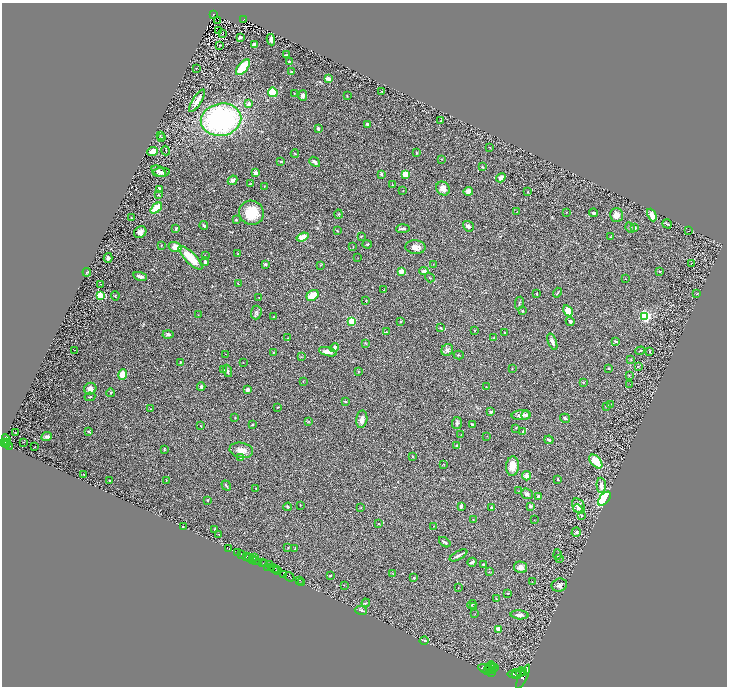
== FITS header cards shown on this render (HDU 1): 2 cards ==
NAXIS1  =                 1449
NAXIS2  =                 1368

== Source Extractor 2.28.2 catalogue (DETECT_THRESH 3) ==
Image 1449 x 1368 px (HDU 1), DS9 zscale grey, zoomed out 1/2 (1 PNG px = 2 x 2 image px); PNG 729 x 688 px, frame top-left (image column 1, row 1367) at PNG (2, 3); each listed source drawn as its Kron ellipse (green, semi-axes under 4 px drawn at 4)
Background 0.416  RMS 0.028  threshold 0.0851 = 3 sigma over >= 5 px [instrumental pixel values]
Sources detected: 317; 29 cannot appear on this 1/2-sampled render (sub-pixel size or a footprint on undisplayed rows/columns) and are neither listed nor drawn; the other 288 listed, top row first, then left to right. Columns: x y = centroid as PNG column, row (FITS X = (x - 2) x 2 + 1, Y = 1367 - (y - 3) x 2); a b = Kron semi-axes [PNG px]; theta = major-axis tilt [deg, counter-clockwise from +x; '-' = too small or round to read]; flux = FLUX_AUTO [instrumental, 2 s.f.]
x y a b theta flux
214 14 3 3 - 57
244 20 3 3 - 44
218 21 2 1 - 6.8
218 31 2 2 - 54
223 34 2 1 - 2.2
240 37 3 3 - 11
271 40 5 3 - 20
219 45 2 2 - 2.7
254 45 3 3 - 15
286 55 4 2 - 9.1
289 62 3 3 - 6.5
243 67 9 4 49 190
196 69 2 1 - 2
291 72 3 3 - 6.6
328 79 4 2 - 42
382 91 2 2 - 2.1
273 92 5 4 - 140
294 94 2 1 - 4.2
303 95 5 4 - 21
347 96 3 2 - 2.7
197 101 13 4 58 50
249 104 3 3 - 20
221 120 20 16 11 1300
441 121 2 1 - 3.3
368 124 3 3 - 18
318 129 3 3 - 13
160 135 3 2 - 3.6
162 138 4 2 - 3.9
490 147 3 2 - 3.2
153 151 6 4 22 24
166 151 5 3 - 4.6
416 153 3 2 - 2.8
295 154 4 2 - 4
442 159 3 2 - 1.9
281 161 3 3 - 4.9
315 162 6 3 -40 18
482 167 4 3 - 4.4
159 171 8 5 -32 24
161 172 8 4 4 19
256 173 2 2 - 100
381 174 4 3 - 7.3
405 174 3 2 - 250
501 178 5 3 - 38
232 180 5 3 - 14
250 184 3 3 - 3.3
392 185 2 2 - 3
264 186 2 2 - 2.3
159 189 2 2 - 73
443 189 7 6 - 32
403 190 2 1 - 2
468 191 4 4 - 39
528 192 3 2 - 2.8
158 195 2 2 - 12
156 208 6 3 42 120
517 212 3 2 - 2
566 212 2 2 - 1.6
251 213 12 12 - 130
593 213 4 3 - 13
339 214 4 3 - 4.6
616 215 7 6 - 31
652 215 7 4 -65 49
131 218 2 2 - 2.9
236 220 3 2 - 5.2
667 224 5 2 - 8
204 226 4 2 - 7.9
468 226 6 4 -39 20
630 228 5 4 - 7.8
634 228 2 2 - 56
176 229 3 2 - 10
403 229 7 2 4 16
337 230 2 2 - 5.1
688 231 2 1 - 2.4
140 232 6 5 - 26
361 236 2 2 - 4.5
302 237 6 4 19 48
611 237 3 2 - 3.9
367 244 4 3 - 5.8
161 245 3 2 - 4
175 247 6 5 - 50
353 247 2 1 - 2.7
415 247 10 7 -3 33
238 254 2 2 - 2.9
205 256 4 3 - 4.7
108 258 5 3 - 14
190 258 16 5 -45 120
358 258 2 2 - 1.9
205 261 4 3 - 9.5
265 264 3 2 - 9.9
433 264 2 1 - 1.7
691 264 2 1 - 31
320 265 2 2 - 2.8
401 271 4 4 - 32
424 271 4 3 - 25
87 272 4 2 - 6.4
659 272 3 2 - 2.3
140 276 7 3 -16 21
430 278 5 1 - 2.8
625 279 3 2 - 1.8
238 283 3 2 - 3
100 284 2 1 - 1.5
384 290 3 2 - 2
557 293 5 1 - 3.4
537 294 3 2 - 2.8
697 294 3 2 - 2.6
312 295 6 5 - 86
101 296 3 3 - 310
115 296 4 2 - 3.8
259 298 2 2 - 3.2
366 300 3 2 - 2.8
519 303 6 2 78 6.2
523 311 4 3 - 5.8
568 311 6 4 -59 89
256 313 7 5 86 12
198 315 2 2 - 1.8
645 316 3 3 - 1100
274 317 3 2 - 3.4
351 321 3 3 - 350
570 321 4 3 - 13
400 322 3 2 - 4.7
441 328 3 3 - 3.6
475 330 2 2 - 3.3
386 331 3 3 - 5.3
504 332 3 2 - 4
168 334 5 4 - 12
288 338 2 1 - 2.7
494 338 4 2 - 4.8
615 341 3 3 - 6
552 342 9 3 -69 15
366 344 4 2 - 2.8
334 348 5 4 - 21
74 350 2 1 - 1.7
447 350 6 5 - 19
640 351 5 2 - 5.7
649 351 2 2 - 5.9
328 352 9 4 -14 38
273 353 2 2 - 2
226 354 2 1 - 1.1
459 355 5 2 - 4.4
301 357 3 3 - 3.2
631 360 3 3 - 3.7
180 362 2 2 - 5.5
243 362 2 1 - 1.7
638 366 2 2 - 2
608 368 3 2 - 2.7
512 369 2 2 - 1.8
223 370 3 2 - 4.6
227 371 6 3 -72 13
358 372 3 2 - 3.1
123 375 5 4 - 82
629 375 3 3 - 3.3
303 381 3 2 - 2.5
583 382 3 2 - 3.2
630 384 2 2 - 1.5
201 387 4 3 - 15
486 387 4 2 - 2.8
90 389 6 5 - 31
247 390 3 3 - 21
111 393 4 3 - 6.2
90 397 5 2 - 4.9
345 402 3 2 - 5.5
611 404 2 2 - 1.7
606 406 3 2 - 3.9
277 407 3 2 - 2.2
150 409 2 1 - 1.7
491 412 4 3 - 8.7
521 415 10 5 2 24
526 415 5 4 - 9
235 418 2 2 - 4.1
565 418 5 3 - 15
362 419 9 5 82 27
308 421 3 2 - 3.9
457 423 6 5 - 12
252 425 3 2 - 5.1
473 425 4 2 - 10
201 426 4 2 - 3.7
516 428 3 2 - 2.2
89 432 3 2 - 6.7
523 432 4 2 - 6.4
16 433 2 1 - 1.9
461 434 3 2 - 1.6
487 436 2 2 - 2.2
46 437 5 4 - 11
6 439 5 3 - 620
549 440 4 2 - 11
3 442 4 2 - 940
24 442 2 1 - 52
7 443 2 1 - 91
7 445 3 2 - 350
457 445 2 2 - 15
9 446 3 2 - 260
35 447 3 1 - 1.4
164 449 3 2 - 6.3
241 450 12 7 -11 55
241 457 2 2 - 30
413 457 2 2 - 2.9
596 461 8 5 -48 120
443 464 3 2 - 2.8
512 466 10 6 86 63
83 474 2 1 - 1.4
526 476 4 4 - 34
558 479 3 2 - 5.4
110 480 3 2 - 3.4
166 480 2 2 - 2.1
601 485 8 4 -87 26
226 486 5 2 - 6.1
256 488 2 2 - 3.4
518 491 3 2 - 2.6
527 494 6 5 - 20
539 497 3 3 - 25
604 499 8 4 50 400
207 500 3 2 - 3.9
300 505 2 2 - 3.4
461 506 4 3 - 16
531 506 2 2 - 41
579 506 8 6 -56 35
288 507 4 3 - 5.6
491 507 2 2 - 21
361 508 3 2 - 2.3
578 509 5 4 - 18
582 515 4 3 - 5.1
473 519 2 2 - 2
534 520 2 1 - 1.4
379 524 2 2 - 14
434 526 2 2 - 2
183 527 2 1 - 2.4
215 529 3 2 - 4.6
576 532 5 4 - 8.5
219 535 4 2 - 2.4
445 542 6 2 -37 8.6
288 548 3 2 - 3
229 549 4 1 - 33
295 549 3 2 - 5.7
238 553 2 1 - 250
242 555 2 2 - 530
458 555 10 3 28 19
557 555 5 3 - 6.5
246 556 4 2 - 120
254 557 2 1 - 260
250 558 3 1 - 82
559 558 3 2 - 1.8
252 560 2 1 - 42
255 561 3 1 - 590
472 562 4 3 - 17
263 563 4 2 - 660
264 564 3 2 - 420
269 564 3 2 - 600
483 565 4 3 - 8.9
268 567 4 2 - 310
271 567 2 1 - 400
521 567 7 5 -12 31
275 568 4 2 - 960
276 570 2 1 - 350
278 570 3 2 - 460
489 572 2 2 - 1.8
284 574 3 2 - 680
393 574 3 2 - 2.1
330 575 3 2 - 4.4
289 577 5 2 - 680
414 578 4 3 - 7.3
300 580 3 1 - 160
532 582 2 1 - 1.7
301 583 2 1 - 29
344 585 3 2 - 3.4
559 585 8 6 20 21
458 587 2 1 - 2.2
508 593 2 2 - 3.1
496 598 3 2 - 2.4
366 603 4 2 - 2.9
472 604 5 2 - 3.8
474 607 3 2 - 3.4
361 610 6 2 -9 11
475 614 3 2 - 2
519 615 9 4 -3 21
498 629 3 3 - 32
424 641 4 3 - 5.6
490 666 4 2 - 2100
493 667 4 2 - 2100
495 667 3 2 - 1100
485 668 7 4 -12 9400
489 668 2 1 - 1300
488 670 3 2 - 2800
493 670 3 2 - 2000
520 672 5 2 - 2800
523 672 3 2 - 2000
492 673 3 2 - 1900
514 673 7 3 14 4700
516 675 5 3 - 5600
523 677 13 4 63 5900
At the frame edge (FLAGS 8, measured only in part): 1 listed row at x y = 3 442
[29 sub-pixel or undisplayed-footprint detections neither listed nor drawn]